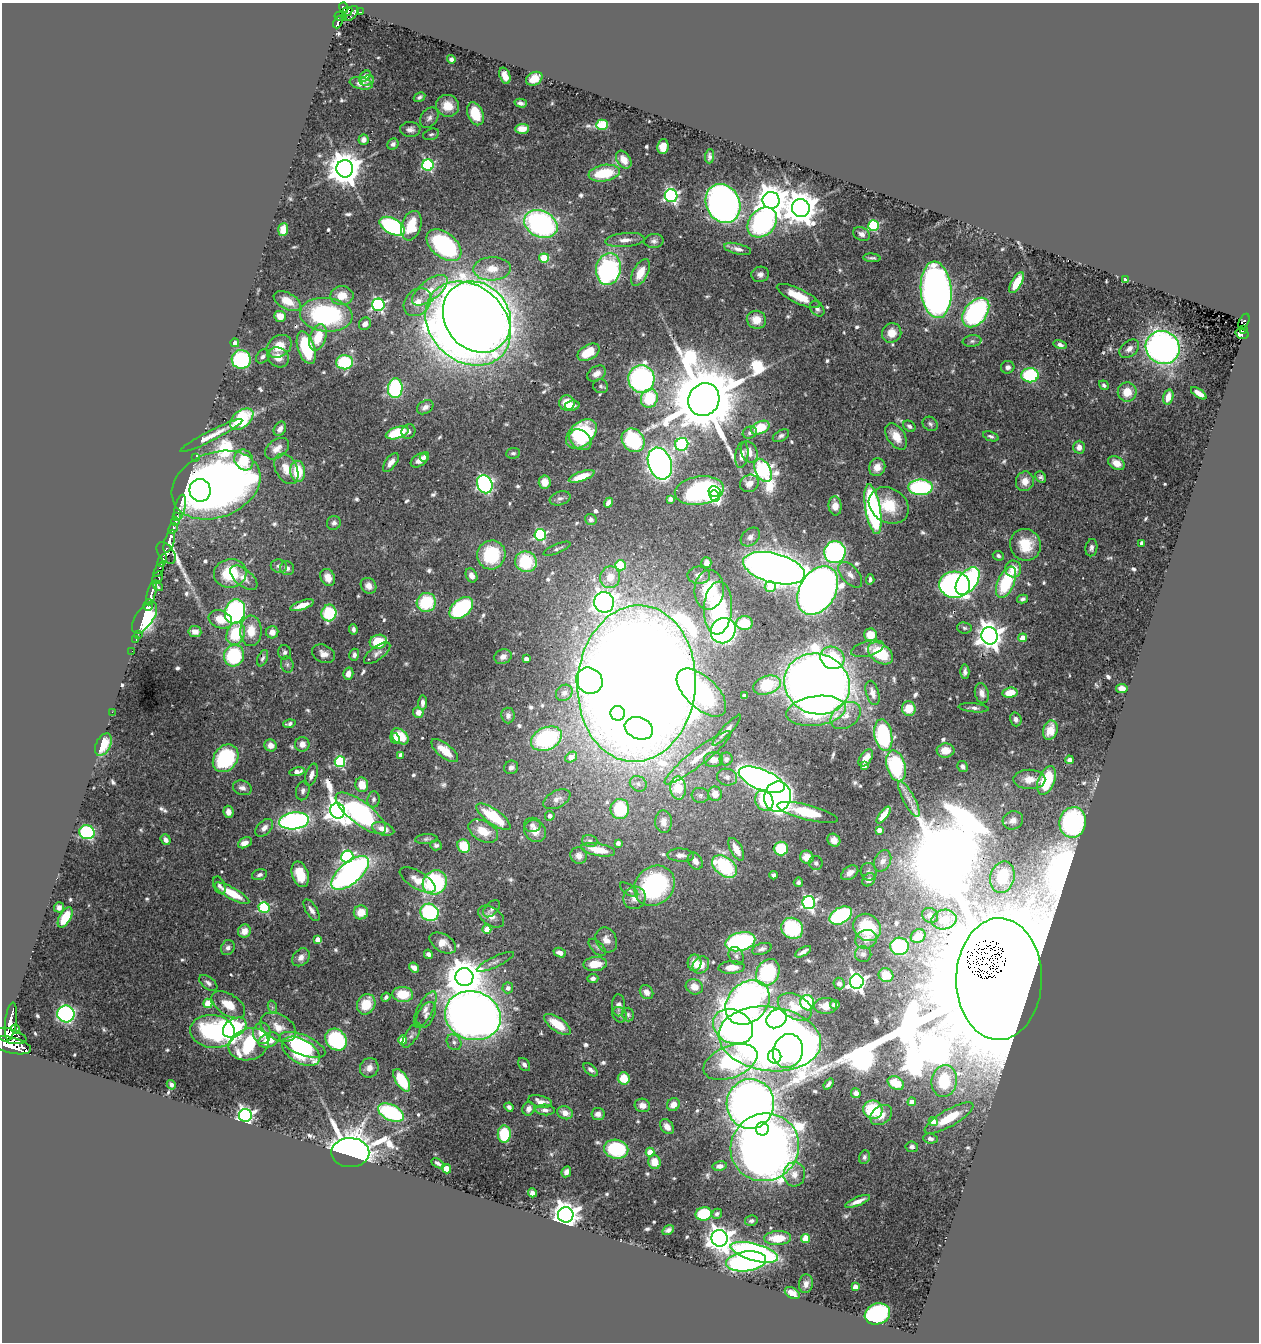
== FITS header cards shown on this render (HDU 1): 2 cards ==
NAXIS1  =                 1257
NAXIS2  =                 1340

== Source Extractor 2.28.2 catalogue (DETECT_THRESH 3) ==
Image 1257 x 1340 px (HDU 1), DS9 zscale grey, 1 PNG px = 1 image px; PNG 1261 x 1344 px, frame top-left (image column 1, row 1340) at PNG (2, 3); each listed source drawn as its Kron ellipse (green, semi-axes under 4 px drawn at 4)
Background 0.537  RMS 0.026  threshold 0.0782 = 3 sigma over >= 5 px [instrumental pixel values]
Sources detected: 635; of the 635, the 500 brightest by FLUX_AUTO listed and drawn (135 fainter detections omitted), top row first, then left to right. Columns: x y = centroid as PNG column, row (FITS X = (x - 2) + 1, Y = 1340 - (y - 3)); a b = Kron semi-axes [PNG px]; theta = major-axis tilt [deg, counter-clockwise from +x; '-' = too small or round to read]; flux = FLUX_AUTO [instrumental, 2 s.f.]
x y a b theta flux
344 8 5 4 - 200
347 11 5 3 - 87
360 12 4 2 - 14
351 13 9 5 46 200
340 16 6 4 -10 110
338 22 7 3 67 64
451 59 4 4 - 6.8
365 76 7 4 46 6.4
505 76 8 5 -71 15
534 79 8 6 27 26
367 80 7 5 23 4.1
361 83 12 6 -11 11
420 97 6 4 30 4.3
521 103 6 4 -15 5.6
448 106 11 11 - 30
475 114 12 8 -68 54
429 118 11 8 55 8.2
602 125 6 5 - 100
522 129 7 5 3 20
410 130 10 7 -2 8.3
431 134 8 5 20 4.1
364 140 5 5 - 8.8
393 144 6 5 - 5.6
663 147 7 5 83 26
710 156 7 4 87 5.1
624 160 10 6 -56 17
428 165 6 5 - 260
345 169 8 8 - 4100
604 173 16 8 9 78
671 196 6 6 - 380
771 200 8 8 - 3100
723 204 20 17 -64 890
801 208 9 9 - 4100
762 222 17 13 46 440
541 224 17 13 -25 410
392 226 14 7 -29 260
411 226 15 9 72 50
873 226 5 5 - 170
283 229 6 5 - 28
862 234 9 6 -24 9.5
625 240 19 7 5 15
654 241 10 7 1 7
444 245 20 12 -39 270
738 249 14 5 -14 9.8
544 258 5 4 - 74
872 258 8 3 -5 4.2
492 269 19 11 2 33
608 269 16 12 81 320
640 273 14 7 62 28
760 274 9 7 9 8.4
1126 279 4 3 - 11
1017 283 11 5 61 40
430 290 21 10 38 34
936 290 28 15 -85 1300
342 296 11 9 0 26
798 296 23 7 -26 42
287 301 15 8 -28 24
417 302 15 12 46 27
378 305 6 6 - 350
817 309 8 6 -54 6.9
976 312 17 11 51 340
326 315 26 17 -6 250
280 316 6 5 - 20
477 317 37 32 -53 2600
756 320 10 9 - 28
1244 321 8 5 63 20
468 323 46 37 -43 3500
365 324 6 5 - 11
1244 330 4 3 - 34
892 333 10 9 - 25
1242 334 7 4 -15 56
318 337 14 8 70 47
972 341 9 6 7 5.4
235 343 4 4 - 11
1060 345 6 4 -15 6
279 346 13 10 34 31
1163 347 17 16 - 840
306 348 17 8 -72 120
1129 349 11 7 40 11
589 352 12 7 29 45
263 356 8 5 46 5.3
278 357 11 9 -34 19
241 359 9 9 - 230
344 362 8 7 - 130
1008 367 6 6 - 6.9
596 374 10 7 33 12
1030 375 9 7 2 150
641 379 14 13 - 420
1104 385 5 4 - 4.5
601 386 8 6 -24 4.3
395 388 10 7 84 170
1127 392 9 9 - 33
1199 393 9 4 -34 14
1168 397 7 5 73 20
649 398 9 8 - 79
704 400 17 15 62 34000
567 403 8 7 - 35
572 405 7 5 6 9.3
425 407 9 6 32 8.1
242 419 13 8 39 120
930 424 8 6 -36 4.8
909 426 7 5 -38 5.2
760 428 10 6 26 61
280 429 8 5 60 9.8
408 431 7 7 - 6.5
397 433 12 5 17 81
750 433 7 6 - 5.7
582 434 18 11 41 110
211 436 35 5 27 20
781 436 9 5 30 5.3
896 436 14 8 -56 26
991 436 8 4 -20 4.5
580 440 12 9 -39 100
633 440 12 10 -49 150
682 444 6 6 - 230
1079 447 6 5 - 13
277 449 13 8 37 15
749 452 11 8 -67 16
513 453 7 5 4 4.2
742 455 13 6 81 13
424 457 5 4 - 6.2
195 458 4 2 - 5.8
244 460 11 9 -61 140
419 460 9 6 33 14
391 462 11 5 53 13
1116 463 9 6 -31 19
660 464 16 11 -70 870
877 467 9 8 - 17
286 469 16 10 -62 25
763 470 12 7 -62 580
298 471 10 7 -86 54
581 476 13 4 20 37
1041 477 6 5 - 4.3
1025 481 10 9 - 19
545 482 6 6 - 25
749 483 9 8 - 15
485 484 9 7 -67 450
216 485 46 32 21 2400
920 487 12 8 -1 220
200 490 11 10 - 520
699 491 25 14 8 400
714 491 6 5 - 160
714 496 6 4 -68 140
560 498 11 6 18 7.2
670 499 4 4 - 9.1
608 503 5 4 - 9.8
889 505 21 17 -33 60
835 506 9 6 -84 18
180 508 13 5 78 280
873 509 25 7 -80 400
176 517 4 3 - 330
591 519 6 5 - 5.3
175 522 4 3 - 380
334 523 7 6 - 5.7
173 528 6 4 60 250
540 535 6 6 - 260
750 537 11 8 43 8.2
169 541 12 5 72 1500
1142 543 4 3 - 11
1025 545 16 15 - 56
1091 548 9 6 81 6.3
557 549 14 4 23 5.9
835 552 11 10 - 440
166 553 12 7 -53 360
491 555 14 14 - 110
998 556 5 4 - 4.9
162 560 7 3 63 200
526 562 11 10 - 100
706 563 5 5 - 10
620 565 5 5 - 87
279 566 8 6 -12 6
287 568 7 6 - 7
774 568 32 14 -15 2500
1013 569 8 8 - 26
159 570 8 3 64 220
230 573 16 14 10 81
471 575 7 5 -64 11
699 575 11 9 -1 13
850 575 15 8 -48 14
158 577 7 5 65 120
328 577 9 7 -63 18
610 577 11 10 - 35
244 578 16 8 -39 17
870 579 5 4 - 5.5
968 581 16 9 54 380
1006 582 17 8 66 120
955 585 15 13 -5 810
158 586 6 3 -52 130
369 586 8 7 - 14
770 587 5 5 - 53
709 590 20 14 87 89
818 591 26 18 59 1600
152 593 13 3 75 600
1023 599 5 4 - 4.4
426 602 10 9 - 100
604 602 10 10 - 1400
148 605 6 5 - 530
302 605 12 4 19 20
461 608 13 8 40 210
718 608 26 14 86 190
235 612 12 10 74 420
329 613 8 7 - 110
144 618 18 8 55 450
220 619 12 8 -19 28
744 623 8 7 - 68
964 628 7 5 -5 4.1
353 629 5 3 - 4.9
251 631 15 10 89 37
723 631 13 12 - 800
195 632 6 5 - 10
272 632 6 6 - 15
138 634 2 2 - 8.9
236 634 12 9 69 78
870 635 6 6 - 29
990 636 9 8 - 1900
1023 638 4 4 - 26
136 640 3 2 - 6.2
378 642 9 7 16 49
868 649 17 7 15 9.2
132 651 2 2 - 4.7
285 652 7 6 - 5.6
377 653 16 7 37 9
880 653 14 9 -37 65
323 654 12 8 -24 12
354 655 6 5 - 5.7
234 656 11 10 - 140
503 657 9 7 22 10
263 658 8 5 66 4.7
832 658 12 11 - 86
526 659 4 4 - 9.8
287 664 8 6 -75 4.5
965 672 7 4 88 6.5
348 674 6 5 - 12
589 681 14 12 -41 600
637 683 78 59 86 9300
817 684 33 30 -24 2600
767 685 14 9 18 90
1122 688 6 4 -9 15
564 693 9 7 43 8.1
701 693 30 15 -43 410
872 693 12 6 -74 10
982 693 10 6 -77 12
1010 693 7 5 7 32
744 695 4 3 - 7.4
423 703 7 4 86 7.7
909 708 7 7 - 32
974 708 15 4 -5 6.9
816 711 30 14 8 170
112 712 2 2 - 60
418 712 5 5 - 15
618 713 7 7 - 190
508 715 8 6 -84 7.8
846 716 17 11 36 23
1016 719 7 5 -73 6.6
289 724 6 3 16 4.6
639 728 14 10 -20 640
727 730 20 4 47 12
1050 730 10 7 74 22
883 735 16 9 -79 160
400 736 10 6 -40 39
395 738 5 4 - 15
546 739 16 11 25 210
103 744 12 7 64 36
302 744 7 7 - 13
271 745 6 6 - 13
945 750 9 7 3 17
445 751 16 7 -39 31
401 755 4 4 - 16
571 757 6 5 - 22
226 758 15 11 55 160
698 758 42 8 38 40
866 758 10 5 55 18
726 759 6 6 - 5.7
713 760 9 7 2 16
1069 760 4 4 - 6.5
340 762 5 5 - 180
864 766 4 4 - 9.2
896 766 16 9 -75 150
511 767 7 6 - 7.2
963 767 6 5 - 6
297 772 8 4 11 14
311 775 12 5 72 10
727 777 10 8 -16 8.8
1029 779 16 9 0 22
762 780 24 10 -22 1300
1047 780 15 8 68 100
638 784 9 7 -33 7.3
362 785 7 6 - 30
242 788 9 7 -18 8.3
678 788 11 7 -86 69
303 791 10 6 75 6.1
715 794 7 7 - 19
700 795 8 7 - 5.7
778 797 15 13 79 1100
374 799 8 6 84 5.2
557 799 14 8 26 12
909 799 20 6 -62 15
764 801 10 8 -65 74
620 809 10 9 - 88
337 811 8 7 - 1400
228 812 6 5 - 12
807 812 31 7 -14 110
361 813 30 11 -38 610
884 815 10 4 53 33
550 816 5 5 - 9.1
493 817 20 7 -36 97
1013 820 10 9 - 13
294 821 15 8 7 600
663 822 11 8 -88 13
1073 822 15 13 80 310
532 825 8 7 - 6.9
264 828 10 6 46 11
383 829 11 6 -18 17
879 830 4 4 - 15
483 831 16 10 -29 36
535 831 12 10 -49 24
87 832 7 7 - 240
426 839 11 5 4 4.2
166 840 6 4 -52 11
834 840 7 6 - 12
590 841 8 5 -15 4.6
245 843 7 5 27 16
618 843 4 4 - 8.3
436 845 6 5 - 4.9
464 846 7 6 - 53
781 848 7 7 - 78
736 849 12 6 -62 23
598 850 17 6 -10 38
681 855 13 6 -3 11
579 856 8 8 - 12
347 857 6 6 - 250
807 857 7 6 - 25
695 861 9 6 -57 12
883 861 11 8 65 15
816 863 7 6 - 5.9
725 866 14 9 -38 150
869 872 9 8 - 7.1
350 873 23 10 41 610
850 873 9 6 35 13
300 874 13 8 -72 42
259 875 8 5 15 5.2
773 875 4 4 - 4.8
1002 877 16 12 75 110
418 880 20 8 -31 19
869 880 7 5 46 7.9
435 882 13 11 45 190
798 882 5 4 - 4.6
219 885 9 5 -66 5.9
654 886 21 18 44 260
629 890 10 5 -35 4.7
232 893 19 5 -29 52
634 898 11 11 - 17
809 903 6 6 - 420
59 907 5 5 - 7.7
264 907 5 5 - 180
492 909 10 6 47 5.8
311 910 12 5 -58 8.6
361 912 7 7 - 29
429 912 9 8 - 210
841 915 12 8 31 250
930 915 8 7 - 10
65 917 11 5 60 50
491 917 14 9 -34 16
944 920 12 10 10 32
867 927 15 12 -44 96
792 928 11 10 - 130
487 929 4 4 - 32
244 931 7 6 - 15
918 936 8 6 35 29
317 939 4 4 - 14
866 939 11 9 20 16
606 940 13 10 -64 15
740 942 15 9 14 330
443 943 14 8 -31 25
899 946 9 8 - 110
597 947 11 5 -45 4.8
228 948 8 6 58 6.4
762 949 10 5 18 7
803 952 9 3 31 7.6
560 953 6 4 -20 11
428 954 5 4 - 6.7
863 954 8 8 - 7.1
736 956 9 7 -62 6.7
301 957 10 7 46 11
495 962 20 5 25 9.4
694 963 8 7 - 21
595 964 11 7 5 35
701 965 9 7 50 21
732 967 13 6 3 23
414 968 5 4 - 12
768 972 14 11 63 180
886 975 7 7 - 20
464 977 9 9 - 5800
593 978 5 4 - 6
999 979 61 43 89 370000
857 982 7 7 - 740
208 983 10 6 -38 6.8
839 983 6 5 - 7.9
694 987 9 7 -23 20
508 988 5 5 - 9.2
646 992 7 6 - 13
403 994 10 7 -2 44
386 997 4 3 - 4.5
748 1002 24 19 45 940
208 1003 5 4 - 54
807 1003 8 7 - 120
366 1004 10 9 - 48
228 1005 19 10 -33 34
618 1005 11 6 89 9.4
835 1005 5 4 - 6.8
826 1006 11 8 1 17
272 1007 7 4 -72 4.2
795 1007 18 12 -29 39
425 1009 20 7 63 16
66 1014 8 8 - 430
426 1015 14 8 62 11
619 1015 8 6 -49 6.1
628 1015 7 6 - 4.2
473 1016 28 24 -19 2300
777 1019 11 9 35 310
11 1021 19 5 83 860
557 1024 15 6 -34 44
278 1027 19 12 -30 29
733 1027 21 16 -27 570
235 1028 13 9 32 470
16 1029 4 4 - 150
213 1031 22 16 -7 260
262 1033 11 9 -87 26
411 1035 14 6 59 7.7
10 1036 16 7 -14 1600
770 1039 51 32 -7 3400
269 1040 11 7 21 42
336 1040 12 9 -47 210
402 1040 4 4 - 40
454 1042 8 7 - 6.3
249 1044 20 15 17 150
11 1045 20 8 -14 2500
303 1045 24 10 -22 120
301 1051 21 12 -30 140
788 1051 17 15 71 310
775 1056 7 6 - 140
730 1062 28 15 21 240
524 1065 7 5 -53 6.2
369 1068 10 9 - 12
591 1070 8 5 -41 5.6
624 1078 6 6 - 41
402 1080 13 6 -59 87
944 1081 16 12 82 100
896 1083 9 6 -28 40
829 1084 6 3 52 5.4
171 1085 5 4 - 5.5
856 1093 5 4 - 6.5
540 1101 12 5 -14 13
912 1102 4 4 - 26
673 1104 7 6 - 16
750 1104 25 23 79 1600
642 1105 8 6 -13 13
509 1107 5 4 - 5.1
529 1109 7 6 - 11
545 1110 9 5 -4 6.6
873 1110 10 9 - 92
391 1113 14 7 -25 180
565 1113 8 6 -22 16
598 1114 6 6 - 9.2
245 1115 6 6 - 670
881 1115 12 9 39 18
949 1118 27 8 30 59
933 1121 4 4 - 16
667 1127 8 6 -50 15
762 1129 6 6 - 54
504 1134 8 6 -88 87
930 1139 7 5 -8 6.2
765 1147 35 33 40 1800
912 1147 6 5 - 4.8
616 1149 12 9 -11 150
650 1152 4 4 - 47
350 1153 19 14 -1 3100
864 1157 7 5 68 4.8
655 1162 7 6 - 24
438 1163 7 3 -29 5.1
720 1166 7 4 8 11
447 1169 5 4 - 37
566 1172 6 4 63 9.4
794 1174 12 11 - 15
532 1193 4 4 - 12
858 1201 13 4 23 13
704 1214 8 6 12 95
717 1214 5 4 - 4.3
566 1215 8 7 - 2100
751 1221 6 5 - 5.4
668 1230 6 4 32 6.1
720 1238 8 8 - 1900
778 1238 13 7 3 40
806 1238 4 4 - 53
754 1252 24 8 -15 710
746 1261 20 10 7 360
806 1284 9 7 84 8.6
855 1287 4 4 - 17
792 1293 8 5 -31 15
877 1314 13 10 21 210
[135 fainter detections neither listed nor drawn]